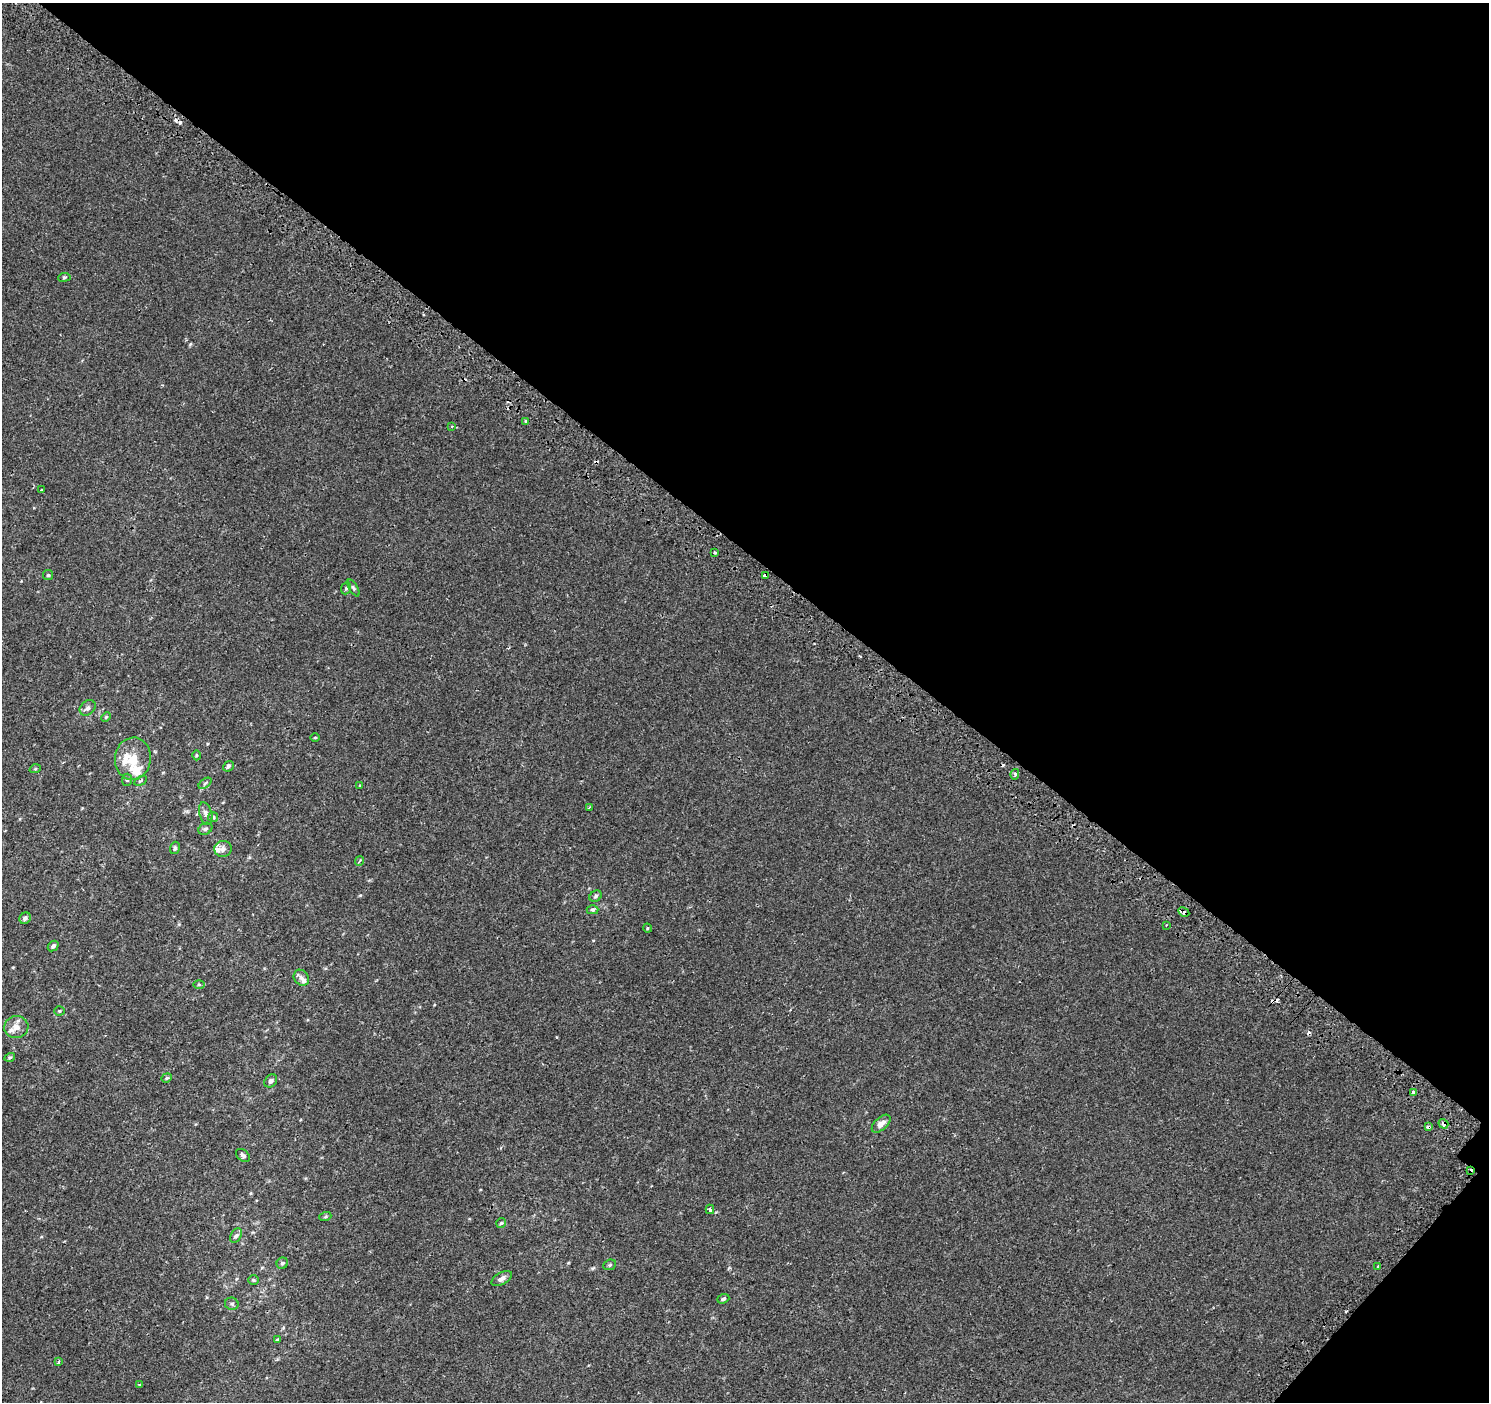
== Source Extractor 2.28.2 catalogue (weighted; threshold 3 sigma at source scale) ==
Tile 8 of 4 x 4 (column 4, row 2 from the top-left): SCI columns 4536-6022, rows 3099-4498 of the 6086 x 6113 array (HDU 1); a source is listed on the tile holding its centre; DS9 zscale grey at full resolution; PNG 1491 x 1404 px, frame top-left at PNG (2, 3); each listed source drawn as its Kron ellipse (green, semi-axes under 4 px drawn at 4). Shown black and unused: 41% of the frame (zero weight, under 2 of 3 exposures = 3% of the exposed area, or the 3 px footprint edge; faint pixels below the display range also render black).
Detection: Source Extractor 2.28.2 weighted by HDU 2 'WHT'; one run over the whole footprint, this tile lists its part. Background 3.13e-04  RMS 0.0027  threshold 0.0122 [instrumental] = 3 sigma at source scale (4.5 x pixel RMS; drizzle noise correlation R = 1.50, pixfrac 1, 0.0396/0.0396 arcsec/px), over >= 5 px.
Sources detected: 77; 8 cosmic-ray / hot-pixel residue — neither listed nor drawn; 7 inside a brighter listed object's ellipse — not listed separately; the other 62 listed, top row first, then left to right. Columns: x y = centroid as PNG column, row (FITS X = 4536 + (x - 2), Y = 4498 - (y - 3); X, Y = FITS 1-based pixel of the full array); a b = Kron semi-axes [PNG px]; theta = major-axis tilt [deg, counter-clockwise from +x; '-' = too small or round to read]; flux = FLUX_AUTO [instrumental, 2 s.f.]
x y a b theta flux
64 277 6 3 8 0.33
526 421 3 3 - 1.1
452 426 3 3 - 0.27
42 490 3 2 - 0.23
715 552 3 3 - 0.63
48 575 5 5 - 0.36
765 575 4 3 - 0.75
346 588 6 5 - 0.4
353 588 9 4 -60 0.44
88 708 9 7 42 0.86
106 717 5 4 - 0.29
315 738 4 3 - 0.31
196 755 5 3 - 0.28
133 759 21 18 84 5.1
228 766 6 4 38 0.52
35 769 5 3 - 0.25
1015 774 5 4 - 0.44
127 780 6 5 - 0.44
141 781 7 4 27 0.38
205 783 7 4 37 0.41
360 785 3 3 - 0.36
589 808 4 2 - 0.19
206 814 11 6 -76 0.87
213 817 5 5 - 0.39
205 829 7 5 30 0.5
175 848 6 4 74 0.5
223 849 9 8 - 1.3
359 861 5 3 - 0.3
596 896 6 5 - 0.49
592 910 6 4 0 0.43
1184 912 6 4 -29 1.2
25 918 6 5 - 0.59
1166 925 2 2 - 0.16
647 928 5 3 - 0.23
53 946 6 4 43 0.51
301 978 8 7 - 0.87
199 984 6 4 1 0.35
59 1011 5 4 - 0.3
16 1027 12 11 - 1.9
10 1057 5 3 - 0.34
167 1078 5 4 - 0.32
271 1081 7 5 47 0.67
1414 1093 4 3 - 3.6
881 1124 11 6 43 1.5
1443 1124 5 4 - 0.94
1429 1127 3 3 - 2.1
243 1155 8 5 -40 0.66
1470 1171 4 3 - 0.65
710 1209 5 3 - 0.47
325 1217 6 4 19 0.3
501 1223 5 5 - 0.34
236 1236 7 5 63 0.58
282 1263 6 5 - 0.53
610 1265 6 5 - 0.43
1378 1267 3 3 - 1.2
502 1278 11 6 30 1.1
254 1280 5 4 - 0.38
723 1299 6 4 21 0.48
232 1304 7 6 - 0.57
277 1340 4 3 - 0.3
58 1362 3 3 - 0.5
139 1385 3 3 - 0.32
Overlapping masked pixels (flux is a lower limit): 5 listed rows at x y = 765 575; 1184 912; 1443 1124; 1429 1127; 1470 1171